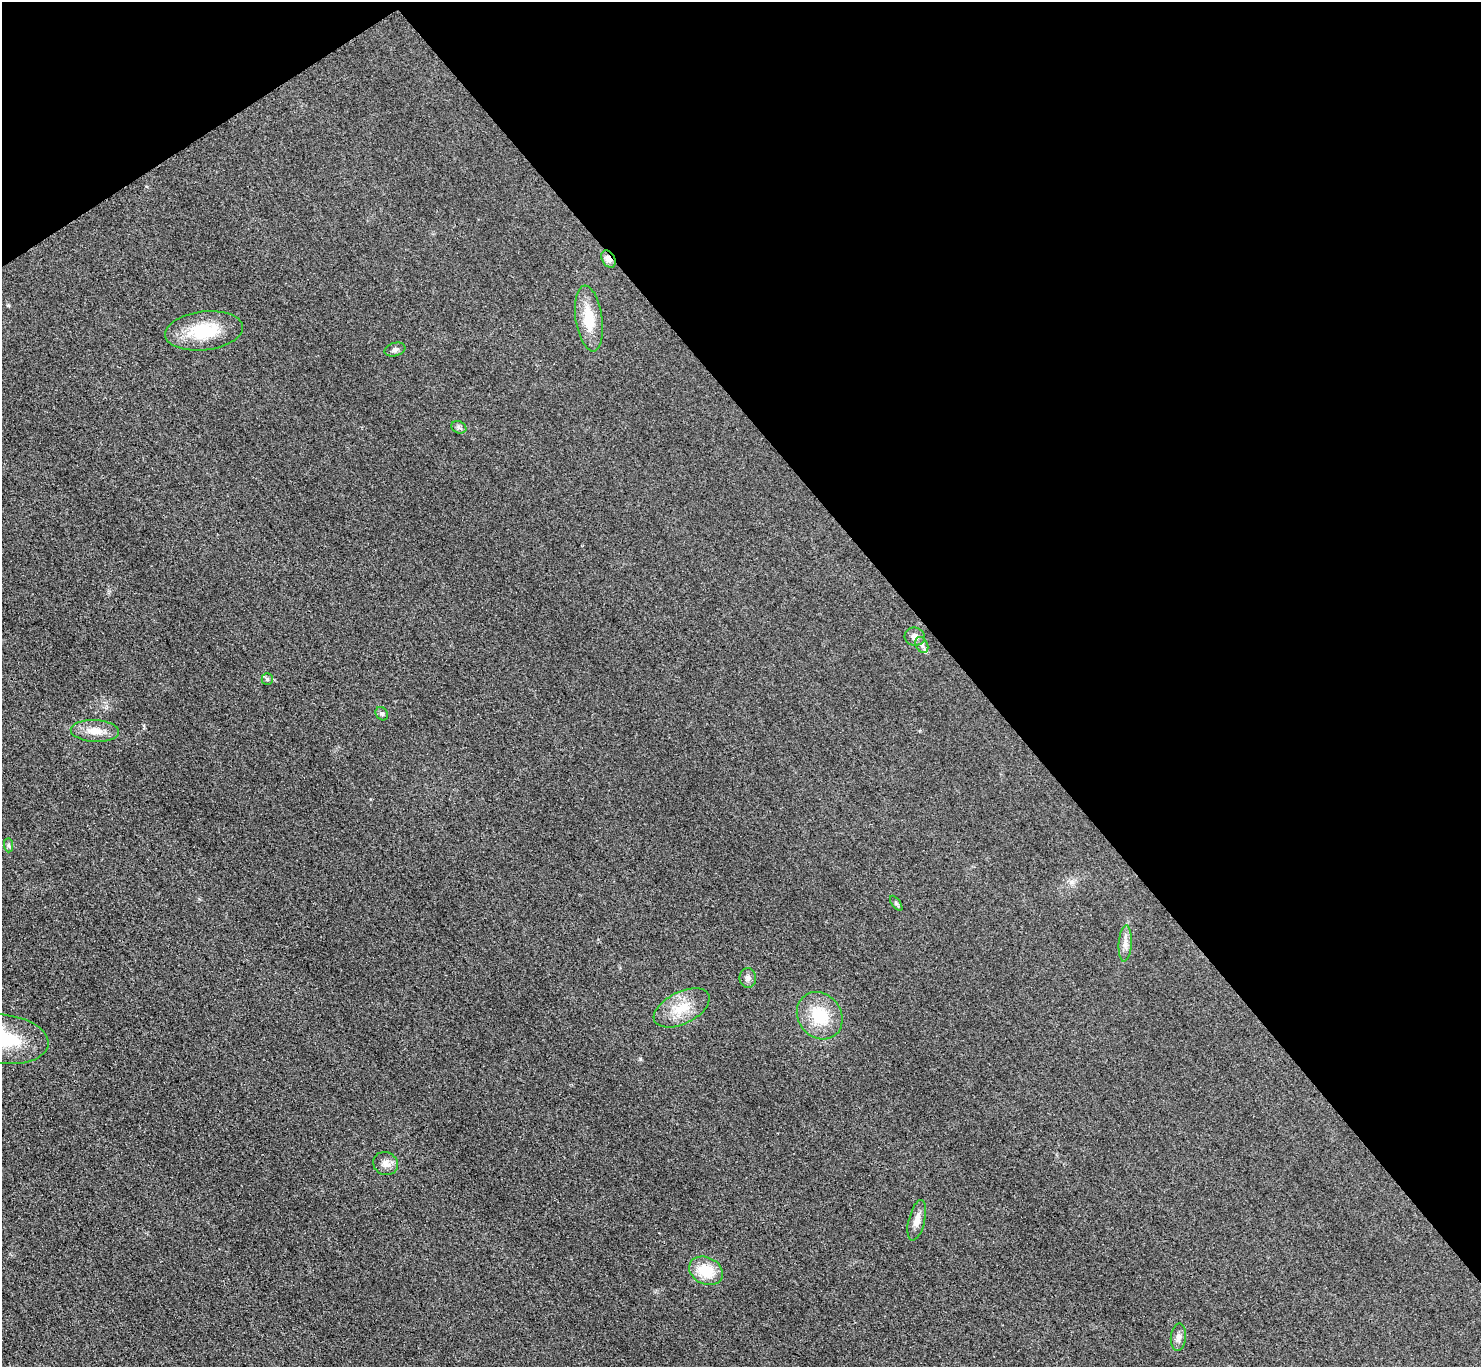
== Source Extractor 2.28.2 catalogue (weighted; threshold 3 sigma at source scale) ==
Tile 3 of 4 x 4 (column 3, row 1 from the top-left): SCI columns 2968-4446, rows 4262-5626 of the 5943 x 5938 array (HDU 1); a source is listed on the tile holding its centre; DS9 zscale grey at full resolution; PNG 1483 x 1369 px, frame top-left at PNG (2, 2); each listed source drawn as its Kron ellipse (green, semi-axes under 4 px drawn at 4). Shown black and unused: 37% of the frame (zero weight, under 3 of 4 exposures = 1% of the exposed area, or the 3 px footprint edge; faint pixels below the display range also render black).
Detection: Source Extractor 2.28.2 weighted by HDU 2 'WHT'; one run over the whole footprint, this tile lists its part. Background 0.0435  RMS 0.0066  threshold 0.0298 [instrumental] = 3 sigma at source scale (4.5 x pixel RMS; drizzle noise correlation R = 1.50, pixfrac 1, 0.05/0.05 arcsec/px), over >= 5 px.
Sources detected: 22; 1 inside a brighter listed object's ellipse — not listed separately; the other 21 listed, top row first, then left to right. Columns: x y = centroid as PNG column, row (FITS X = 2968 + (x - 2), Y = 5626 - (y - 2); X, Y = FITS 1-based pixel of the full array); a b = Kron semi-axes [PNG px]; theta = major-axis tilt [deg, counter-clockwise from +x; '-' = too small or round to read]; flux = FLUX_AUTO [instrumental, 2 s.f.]
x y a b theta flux
608 259 9 6 -59 4.2
589 318 33 13 -82 19
204 331 39 19 7 32
395 349 10 6 17 2.3
459 427 8 6 -23 1.7
915 637 10 9 - 3.7
922 645 8 6 -63 1.9
267 679 6 6 - 1.3
382 714 7 5 -56 1.4
95 731 24 11 -3 9.9
8 845 7 4 -89 1.3
896 903 9 4 -55 1.2
1125 943 18 6 86 4.5
748 978 10 8 -90 2.6
682 1008 30 16 27 18
820 1016 25 21 -52 26
5 1039 43 24 -7 42
386 1164 13 11 -27 4.8
917 1220 21 8 76 6.3
706 1271 17 13 -25 18
1178 1337 14 7 84 3.7
Overlapping masked pixels (flux is a lower limit): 1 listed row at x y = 608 259
Isophote crosses this tile's border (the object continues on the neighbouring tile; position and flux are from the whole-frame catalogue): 1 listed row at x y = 5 1039
Unlisted compact peaks at least as high as the median listed source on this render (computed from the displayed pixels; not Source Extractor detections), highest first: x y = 640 1059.